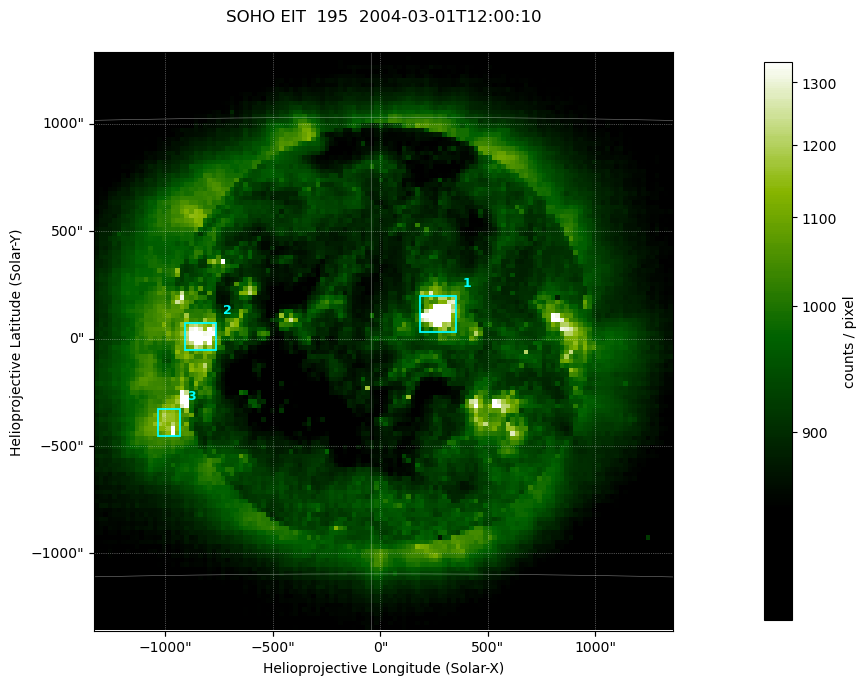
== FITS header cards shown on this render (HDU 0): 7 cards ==
TELESCOP= 'SOHO    '
INSTRUME= 'EIT     '
WAVELNTH=                  195
DATE-OBS= '2004-03-01T12:00:10.575Z'
CTYPE1  = 'Solar-X '
CTYPE2  = 'Solar-Y '
BUNIT   = 'counts / pixel'

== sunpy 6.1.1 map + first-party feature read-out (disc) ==
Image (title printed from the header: SOHO EIT  195  2004-03-01T12:00:10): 128 x 128 px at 21 arcsec/px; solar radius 7833 arcsec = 372 px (partial field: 3.8% of the solar disc is inside the frame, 100% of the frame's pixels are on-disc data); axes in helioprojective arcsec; data unit counts / pixel (BUNIT, on the colour bar)
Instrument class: DISC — disc imager (sunpy class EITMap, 195 A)
Bright regions (active regions / flare kernels): reference = the on-disc median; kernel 3 px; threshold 5 sigma = 243 counts / pixel over a disc level ~897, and >= 1.15x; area >= 16 px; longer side >= 3 px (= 63 arcsec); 3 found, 3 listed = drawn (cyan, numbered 1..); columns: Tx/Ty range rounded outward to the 50 arcsec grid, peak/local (2 s.f.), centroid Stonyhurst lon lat
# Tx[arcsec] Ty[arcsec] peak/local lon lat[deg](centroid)
1 150..350 0..200 1.9 +2 -6
2 -900..-750 -50..100 1.6 -6 -7
3 -1050..-900 -450..-300 1.3 -7 -10